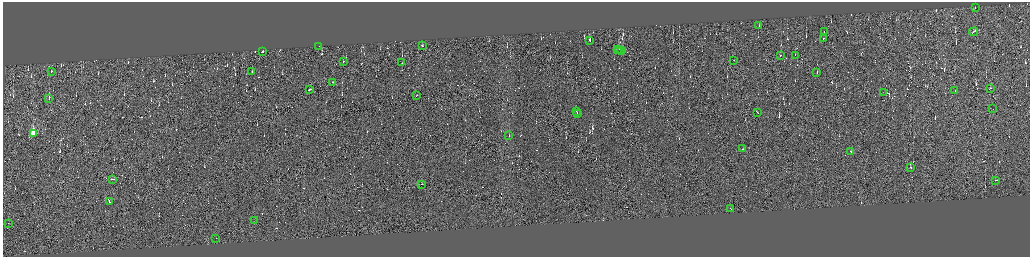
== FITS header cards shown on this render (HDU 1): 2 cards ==
NAXIS1  =                 4109
NAXIS2  =                 1017

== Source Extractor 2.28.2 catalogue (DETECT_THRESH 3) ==
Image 4109 x 1017 px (HDU 1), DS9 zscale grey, zoomed out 1/4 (1 PNG px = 4 x 4 image px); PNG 1032 x 259 px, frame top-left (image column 4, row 1014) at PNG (3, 2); each listed source drawn as its Kron ellipse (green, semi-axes under 4 px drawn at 4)
Background -0.289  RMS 3.9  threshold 11.6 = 3 sigma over >= 5 px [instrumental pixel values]
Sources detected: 782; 738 cannot appear on this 1/4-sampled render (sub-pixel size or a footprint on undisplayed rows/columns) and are neither listed nor drawn; the other 44 listed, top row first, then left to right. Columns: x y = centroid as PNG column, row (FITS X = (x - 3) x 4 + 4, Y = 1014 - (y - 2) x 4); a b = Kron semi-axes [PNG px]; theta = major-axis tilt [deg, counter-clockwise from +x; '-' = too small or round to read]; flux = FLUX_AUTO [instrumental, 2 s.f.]
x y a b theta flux
975 7 2 1 - 9900
759 25 2 1 - 18000
824 30 2 1 - 2300
973 31 4 1 - 78000
823 38 2 1 - 10000
590 40 3 1 - 170000
319 45 2 1 - 3700
422 45 2 1 - 15000
618 48 2 1 - 9200
620 49 2 1 - 33000
622 50 3 1 - 30000
262 51 2 1 - 22000
795 54 2 1 - 7700
780 55 2 1 - 24000
733 59 2 1 - 6000
343 61 2 1 - 14000
402 62 2 1 - 8300
51 71 2 1 - 14000
251 71 2 1 - 15000
817 72 2 1 - 14000
332 81 2 1 - 22000
990 88 2 1 - 36000
309 89 3 1 - 40000
955 90 2 1 - 9700
883 91 2 1 - 4700
416 95 2 1 - 13000
49 98 2 1 - 16000
992 108 2 1 - 11000
576 111 3 1 - 25000
757 112 2 1 - 12000
577 113 2 1 - 33000
33 132 2 2 - 120000
509 135 2 1 - 29000
742 148 2 1 - 19000
851 151 2 1 - 16000
910 167 2 1 - 15000
113 178 2 1 - 19000
996 179 2 1 - 11000
421 183 2 1 - 8900
109 200 3 1 - 53000
730 207 2 1 - 13000
254 220 2 1 - 7300
8 223 2 1 - 11000
216 237 2 1 - 40000
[738 sub-pixel or undisplayed-footprint detections neither listed nor drawn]